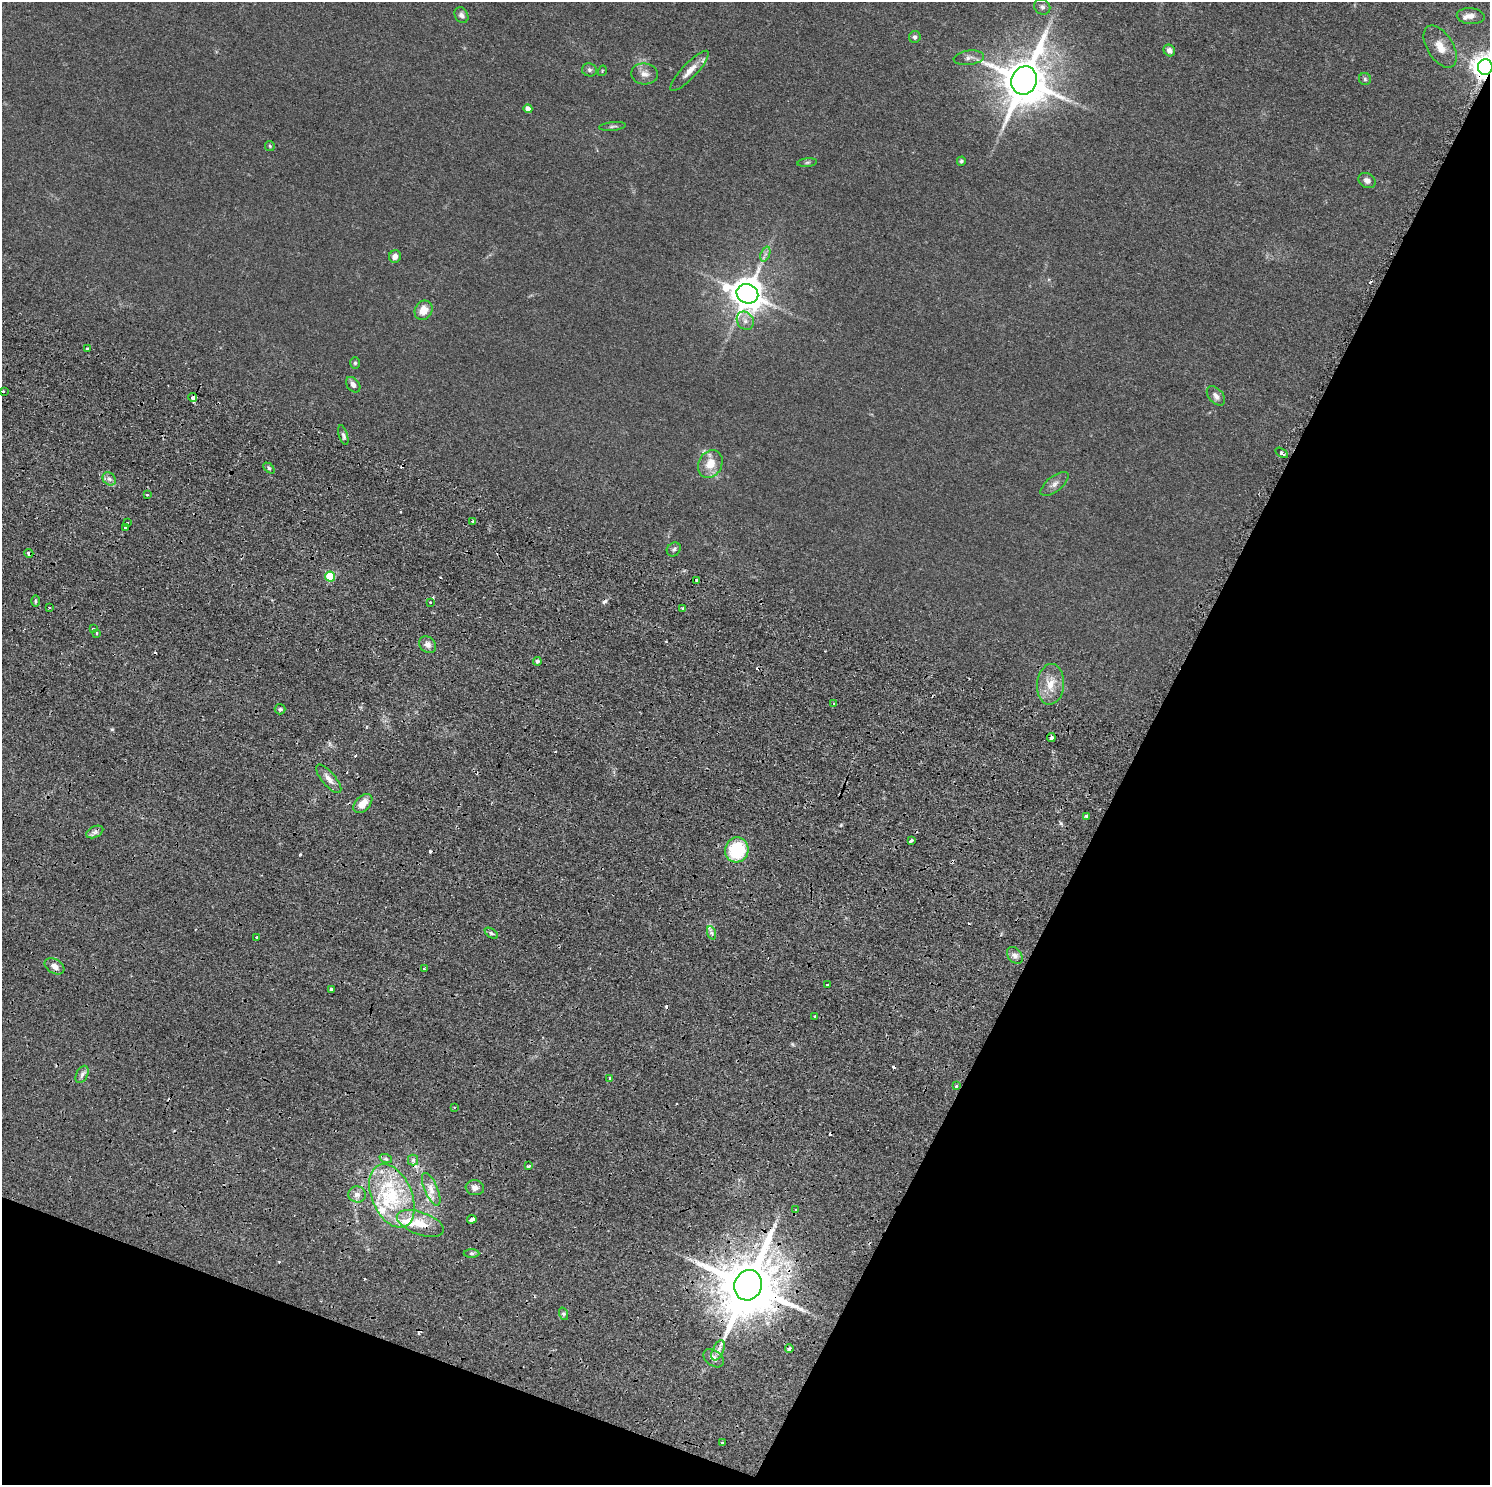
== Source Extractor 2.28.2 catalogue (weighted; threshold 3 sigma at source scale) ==
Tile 15 of 4 x 4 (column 3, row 4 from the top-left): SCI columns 3003-4490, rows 344-1826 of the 6005 x 6486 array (HDU 1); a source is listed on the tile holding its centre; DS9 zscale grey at full resolution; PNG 1492 x 1487 px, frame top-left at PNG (2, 2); each listed source drawn as its Kron ellipse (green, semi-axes under 4 px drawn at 4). Shown black and unused: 29% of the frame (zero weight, under 2 of 4 exposures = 3% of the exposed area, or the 3 px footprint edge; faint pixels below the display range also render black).
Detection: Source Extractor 2.28.2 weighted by HDU 2 'WHT'; one run over the whole footprint, this tile lists its part. Background 0.0343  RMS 0.0054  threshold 0.0242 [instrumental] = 3 sigma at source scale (4.5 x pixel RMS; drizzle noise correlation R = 1.50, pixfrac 1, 0.05/0.05 arcsec/px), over >= 5 px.
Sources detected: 109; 12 cosmic-ray / hot-pixel residue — neither listed nor drawn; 4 inside a brighter listed object's ellipse — not listed separately; the other 93 listed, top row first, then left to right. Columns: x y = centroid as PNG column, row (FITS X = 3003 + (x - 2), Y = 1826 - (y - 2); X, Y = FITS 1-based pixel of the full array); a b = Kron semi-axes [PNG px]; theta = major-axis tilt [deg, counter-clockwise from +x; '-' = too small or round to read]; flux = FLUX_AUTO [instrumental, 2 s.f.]
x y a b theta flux
1042 7 8 7 - 1.6
461 15 8 6 -59 1.6
1471 16 14 8 -4 3.4
915 37 6 6 - 1.2
1440 47 23 13 -58 7.1
1169 50 6 5 - 2.2
969 58 15 7 7 2.4
1485 67 7 7 - 560
589 70 7 6 - 1.2
602 71 5 3 - 0.41
690 71 26 7 47 5.4
644 74 13 10 -5 3.4
1365 79 6 6 - 0.92
1024 80 14 12 70 2300
528 109 4 4 - 3.1
612 126 13 3 6 0.95
270 146 5 5 - 0.63
961 161 4 4 - 0.77
807 163 10 4 5 0.86
1367 181 9 7 -29 2.1
765 254 8 4 69 1.4
395 256 6 6 - 2.6
747 294 11 9 -23 1100
424 310 10 8 60 6.6
745 321 9 8 - 2.7
87 349 3 3 - 0.56
355 363 6 5 - 0.75
353 385 9 6 -52 2
3 391 3 3 - 0.92
1216 396 11 7 -49 2.6
193 398 4 3 - 3.9
343 435 10 4 -72 1.3
1282 453 7 3 -32 2
710 464 14 11 62 7.6
269 468 6 4 -45 0.79
109 479 7 6 - 1.7
1054 484 17 7 38 2.8
147 495 3 2 - 0.77
472 521 3 2 - 0.98
127 523 3 3 - 2.6
126 527 3 3 - 2.4
674 549 7 6 - 1.2
29 553 4 4 - 1.8
330 577 5 5 - 23
697 580 3 3 - 2.4
35 601 6 3 90 0.7
430 602 3 2 - 0.87
50 608 2 2 - 0.59
683 608 4 3 - 0.54
93 629 3 3 - 1.1
97 633 3 2 - 0.52
428 645 9 7 -42 2.6
537 661 4 4 - 1.4
1050 684 20 13 85 8.8
834 704 3 3 - 0.85
280 709 5 5 - 0.9
1051 738 4 4 - 2.4
329 779 18 6 -50 3.4
363 803 11 7 47 6
1086 816 3 3 - 1.2
95 832 9 5 25 1.8
911 841 4 3 - 1.6
737 850 12 11 - 30
491 933 7 4 -35 0.86
712 933 7 4 -70 1.3
257 937 3 3 - 1.5
1015 955 9 6 -51 2
54 966 10 7 -32 3.1
424 969 3 2 - 0.72
827 985 3 3 - 0.85
331 989 3 3 - 1.3
815 1016 3 3 - 0.74
82 1074 9 6 64 1.7
610 1078 3 3 - 0.92
956 1086 3 3 - 1.6
454 1107 3 3 - 0.54
386 1159 6 4 -19 1
413 1160 5 5 - 1.2
529 1166 3 3 - 1.8
475 1188 9 7 -7 2.7
431 1189 17 6 -67 4.4
357 1194 9 8 - 2.7
392 1196 33 20 -67 37
796 1210 3 3 - 0.64
472 1219 5 3 - 9
420 1223 25 11 -20 11
471 1253 8 4 0 0.97
748 1285 15 13 69 4500
564 1314 6 4 -71 0.89
789 1348 4 4 - 1.7
718 1350 10 5 65 2.4
714 1358 11 7 -37 3
722 1443 3 3 - 1.6
Overlapping masked pixels (flux is a lower limit): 8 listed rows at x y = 1485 67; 193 398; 29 553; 1051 738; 956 1086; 392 1196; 748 1285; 789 1348
Isophote crosses this tile's border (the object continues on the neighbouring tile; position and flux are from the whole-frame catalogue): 1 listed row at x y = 1485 67